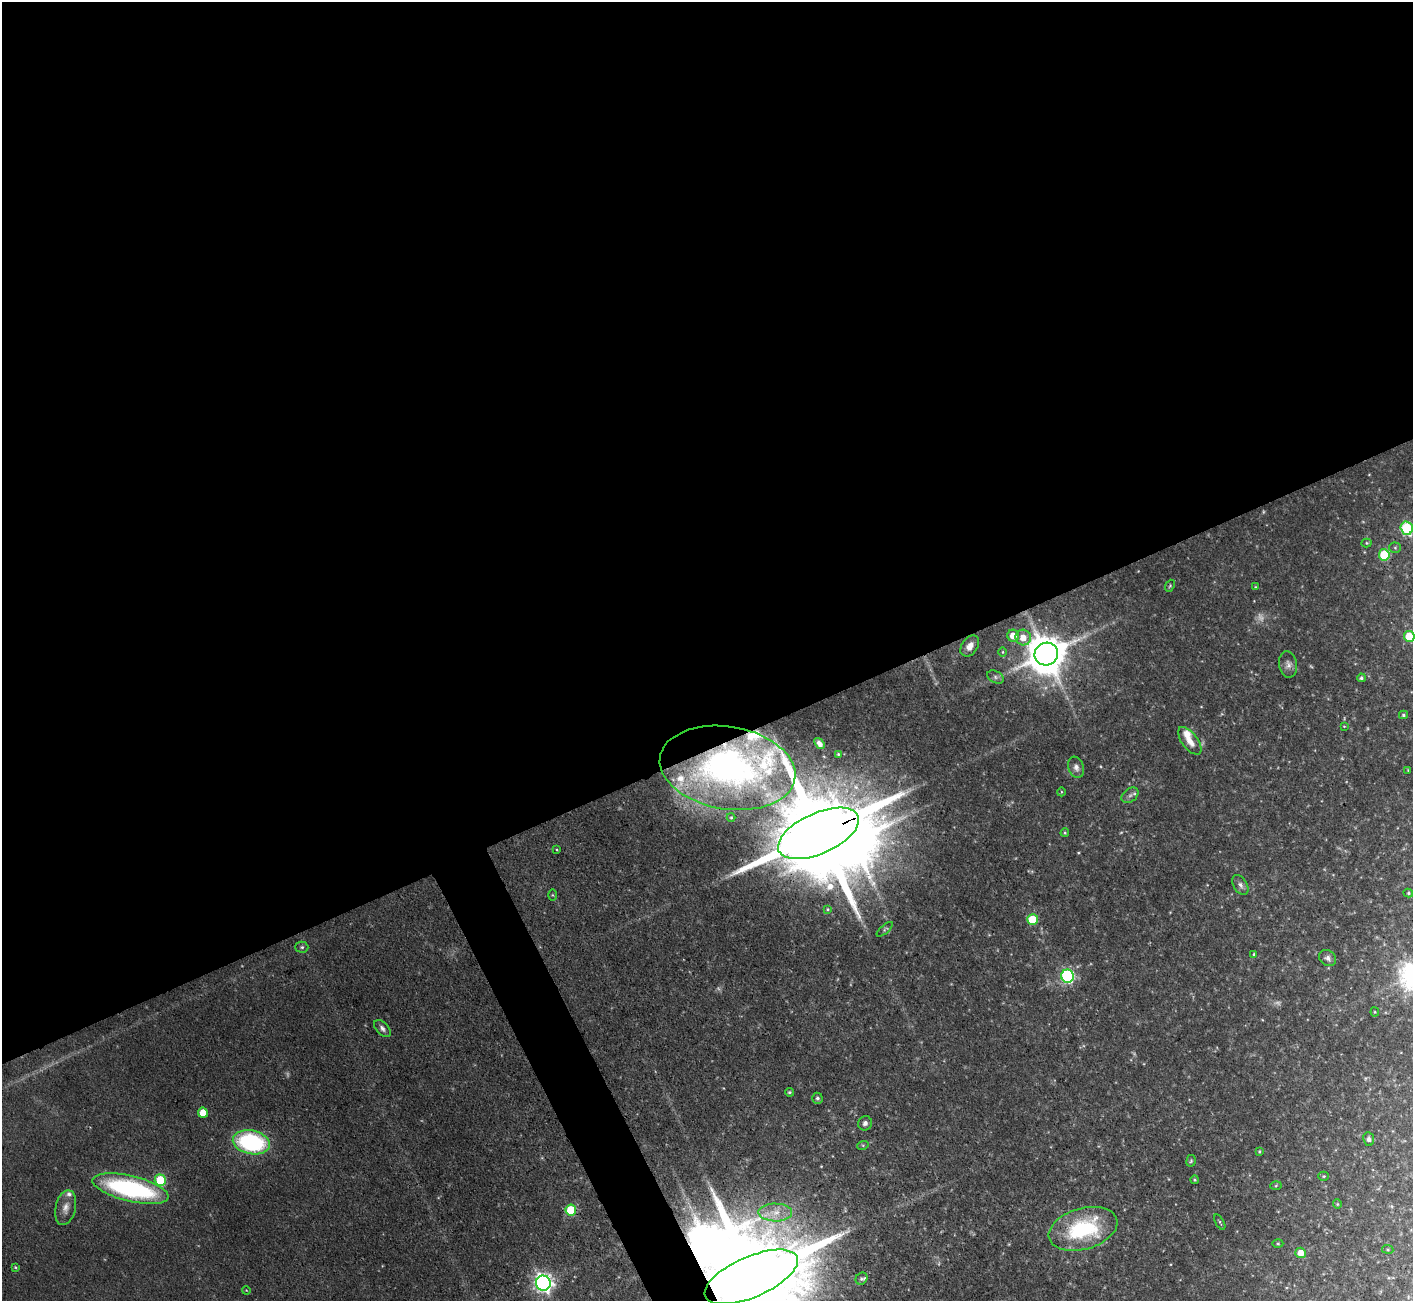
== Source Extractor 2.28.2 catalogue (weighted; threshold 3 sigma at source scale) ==
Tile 2 of 4 x 4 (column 2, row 1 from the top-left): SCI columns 1413-2823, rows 4184-5482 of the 5648 x 5635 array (HDU 1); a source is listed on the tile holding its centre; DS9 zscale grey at full resolution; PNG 1415 x 1303 px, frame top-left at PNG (2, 2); each listed source drawn as its Kron ellipse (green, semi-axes under 4 px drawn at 4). Shown black and unused: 59% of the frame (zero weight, under 3 of 4 exposures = <1% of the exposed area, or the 3 px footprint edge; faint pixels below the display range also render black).
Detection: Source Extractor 2.28.2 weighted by HDU 2 'WHT'; one run over the whole footprint, this tile lists its part. Background 0.0581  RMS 0.0044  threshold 0.0199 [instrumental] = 3 sigma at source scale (4.5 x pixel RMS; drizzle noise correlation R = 1.50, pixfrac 1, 0.05/0.05 arcsec/px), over >= 5 px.
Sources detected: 85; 7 too faint to see at this stretch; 2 inside a brighter object's white glare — neither listed nor drawn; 7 inside a brighter listed object's ellipse — not listed separately; the other 69 listed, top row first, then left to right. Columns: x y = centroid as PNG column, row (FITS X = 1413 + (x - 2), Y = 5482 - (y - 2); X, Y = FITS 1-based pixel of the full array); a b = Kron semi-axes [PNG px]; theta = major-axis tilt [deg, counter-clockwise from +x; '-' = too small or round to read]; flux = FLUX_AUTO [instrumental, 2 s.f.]
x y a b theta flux
1407 528 6 6 - 45
1367 543 5 4 - 0.62
1395 548 5 5 - 0.78
1384 555 5 5 - 20
1170 586 6 4 68 0.63
1255 587 4 4 - 0.44
1013 636 6 5 - 5.9
1409 636 5 5 - 14
1023 638 8 7 - 5.1
970 646 12 7 54 3.8
1003 652 5 3 - 0.47
1046 654 12 11 - 1600
1288 664 13 9 -81 2.7
995 677 9 6 -28 1.4
1361 678 4 4 - 0.93
1403 715 4 3 - 0.72
1344 726 4 3 - 0.4
1190 741 16 8 -53 5.1
819 743 6 4 -54 1.9
838 754 4 4 - 0.52
1076 767 11 7 -71 2.2
728 768 68 41 -9 150
1408 770 3 3 - 0.34
1061 792 4 3 - 0.39
1130 795 9 6 38 1.7
731 817 4 4 - 0.5
818 833 43 20 24 13000
1065 833 4 3 - 0.5
557 850 3 2 - 0.38
1240 885 11 6 -58 1.9
1408 893 5 4 - 0.62
553 895 6 4 -88 0.58
827 909 4 3 - 0.44
1033 920 5 5 - 16
885 929 10 4 41 0.9
302 947 6 5 - 0.98
1254 954 4 4 - 0.61
1328 958 9 7 -39 1.7
1068 976 6 6 - 81
1375 1012 4 4 - 0.45
382 1028 10 6 -47 1.8
789 1092 4 3 - 0.65
817 1098 5 5 - 1.1
203 1113 5 5 - 8.2
865 1123 7 6 - 1.7
1369 1139 7 5 -82 1.3
251 1142 19 12 -11 64
863 1145 6 4 17 0.57
1259 1151 4 3 - 0.53
1191 1161 6 4 82 0.68
1324 1176 5 4 - 0.6
160 1180 6 5 - 23
1194 1180 4 4 - 0.55
1276 1186 5 3 - 0.51
130 1189 39 12 -14 81
1337 1204 5 4 - 0.47
66 1208 18 10 77 4.3
571 1210 5 5 - 23
775 1212 17 9 -1 5.9
1220 1222 8 3 -61 0.64
1083 1229 35 20 16 44
1278 1244 5 3 - 0.57
1388 1249 5 3 - 0.49
1301 1253 5 5 - 6.4
15 1267 3 3 - 0.45
751 1277 50 20 23 16000
861 1279 6 5 - 1.1
543 1283 7 7 - 240
246 1290 4 3 - 0.31
Overlapping masked pixels (flux is a lower limit): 3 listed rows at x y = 728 768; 818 833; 751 1277
Isophote crosses this tile's border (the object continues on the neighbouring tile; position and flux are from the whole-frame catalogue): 3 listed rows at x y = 1407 528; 1409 636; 751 1277